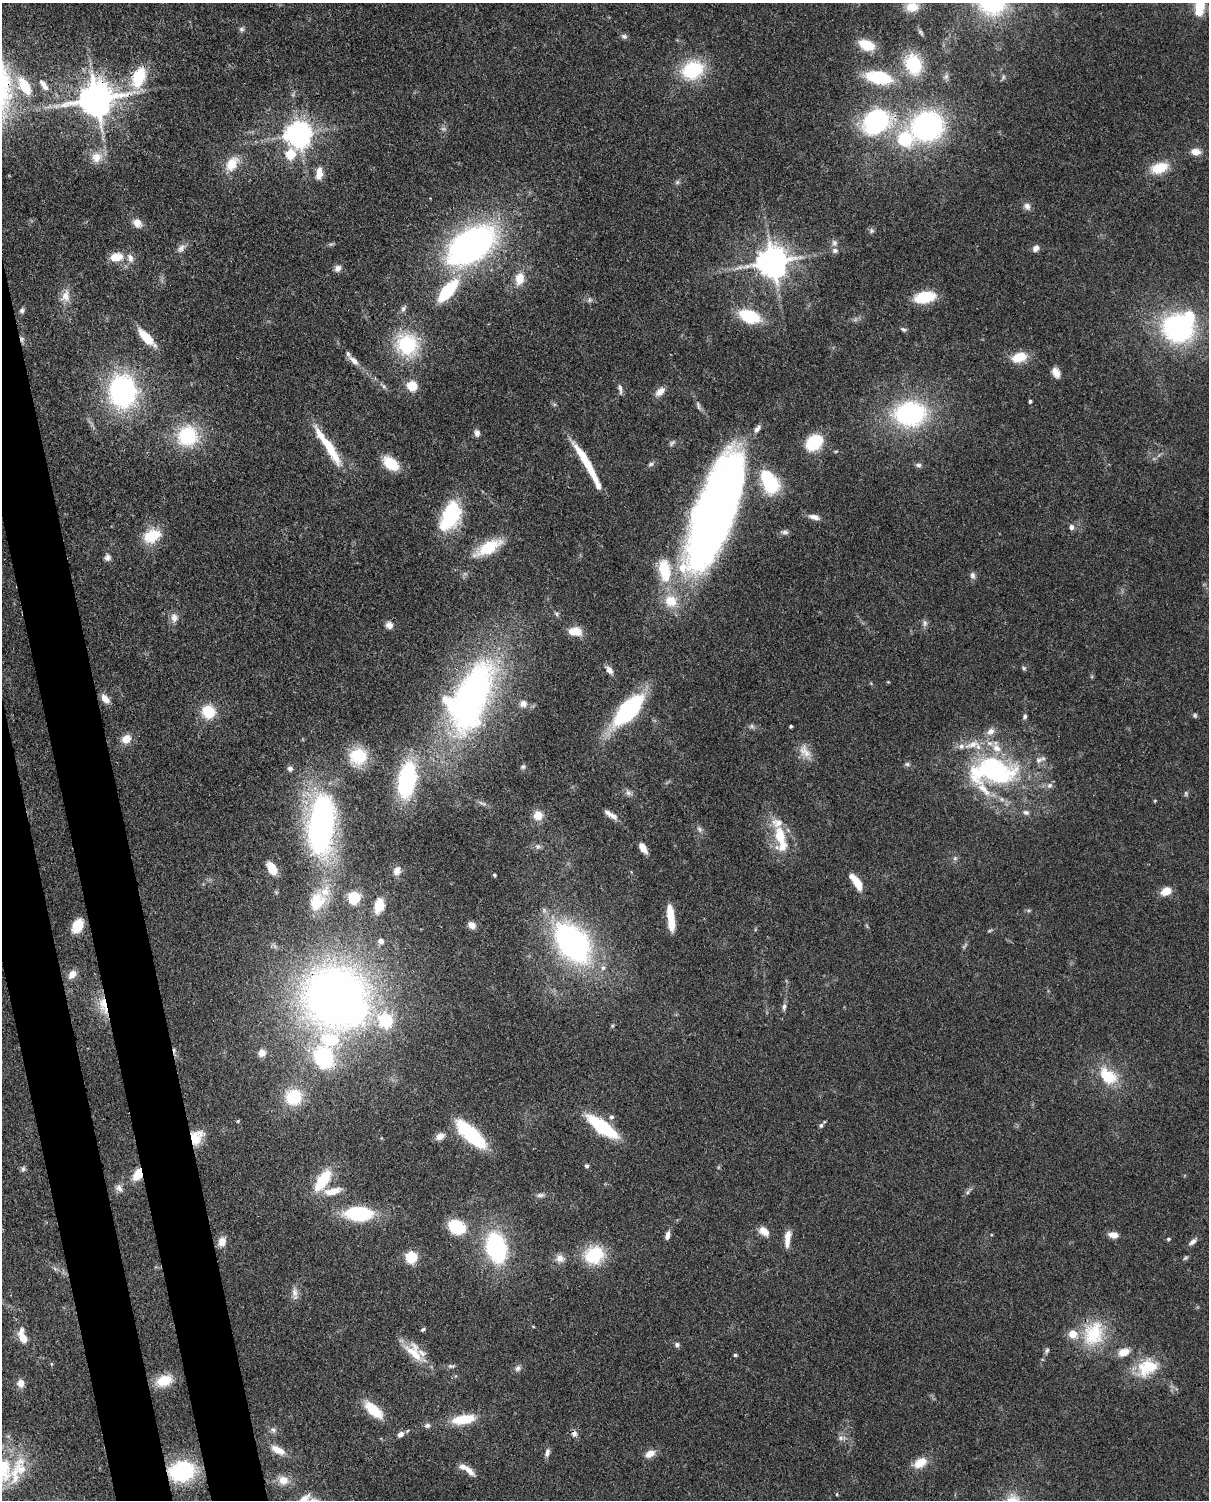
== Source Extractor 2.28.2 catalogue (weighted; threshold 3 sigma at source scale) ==
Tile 7 of 4 x 3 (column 3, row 2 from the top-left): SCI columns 2504-3710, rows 1652-3149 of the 5005 x 4918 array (HDU 1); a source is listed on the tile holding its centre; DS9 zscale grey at full resolution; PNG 1211 x 1502 px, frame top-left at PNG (2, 3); no overlay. Shown black and unused: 6% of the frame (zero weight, under 3 of 4 exposures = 7% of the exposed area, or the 3 px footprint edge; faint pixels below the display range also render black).
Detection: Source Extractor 2.28.2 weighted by HDU 2 'WHT'; one run over the whole footprint, this tile lists its part. Background 0.109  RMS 0.0041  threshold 0.0184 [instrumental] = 3 sigma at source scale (4.5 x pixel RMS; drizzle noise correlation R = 1.50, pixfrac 1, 0.05/0.05 arcsec/px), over >= 5 px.
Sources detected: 230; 3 too faint to see at this stretch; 3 inside a brighter object's white glare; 1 cosmic-ray / hot-pixel residue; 1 long thin detection or spike segment (spike, bleed or trail) — not listed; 24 inside a brighter listed object's ellipse — not listed separately; the other 198 listed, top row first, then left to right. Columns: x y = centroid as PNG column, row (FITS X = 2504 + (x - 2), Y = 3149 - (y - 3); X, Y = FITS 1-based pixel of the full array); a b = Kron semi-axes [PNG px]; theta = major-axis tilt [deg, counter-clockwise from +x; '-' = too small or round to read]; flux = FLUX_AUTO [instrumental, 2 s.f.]
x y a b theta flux
912 7 15 11 6 6.4
1199 8 13 8 81 12
242 29 7 7 - 1
921 32 9 5 -49 0.92
624 36 8 6 -25 1.1
866 45 16 10 -22 9.9
913 64 18 14 -67 22
692 70 21 17 24 27
946 76 9 6 63 1.1
139 77 26 15 68 17
879 77 21 10 -10 28
1003 77 7 5 48 0.82
44 85 18 7 -54 3.2
25 86 21 11 -58 14
96 99 11 9 17 1100
876 122 31 25 31 51
927 126 31 28 18 80
298 134 8 8 - 500
1196 152 11 8 -3 3.4
291 154 6 5 - 25
97 157 16 14 38 5.6
232 164 21 14 58 8.3
1159 168 19 11 19 10
319 173 16 8 84 4.3
677 182 6 6 - 0.8
1027 206 11 8 -55 1.9
137 223 11 9 -47 3.7
872 231 8 5 -73 0.89
834 243 9 7 -65 1.5
471 245 55 33 35 120
181 248 12 7 45 2.2
1036 248 8 6 54 2.2
835 250 8 7 - 1.5
116 257 13 9 8 7.1
130 258 13 7 -70 2.5
772 262 9 9 - 810
337 268 9 8 - 2
519 279 14 10 79 5.9
448 291 21 9 49 29
66 296 18 12 75 4.4
925 297 18 10 10 17
589 300 7 6 - 1.1
403 309 9 6 70 1.2
22 310 7 6 - 1
749 316 20 12 -19 21
1177 328 29 25 -25 71
903 329 8 5 -25 0.89
146 337 20 7 -46 12
22 339 8 6 80 1.1
407 344 21 19 -46 32
1019 357 15 10 19 9.4
354 361 17 7 -43 3.3
1056 373 12 7 -62 3.3
412 386 5 5 - 26
620 389 13 5 -82 1.4
122 391 29 23 -85 81
660 392 14 8 40 3.1
1030 401 4 3 - 0.74
698 405 13 4 -75 1.3
910 414 30 23 5 63
477 433 9 6 -79 1.8
187 436 21 20 - 28
672 443 10 5 43 1
814 443 19 14 39 15
331 449 32 12 -63 11
836 451 6 3 19 0.45
586 462 43 7 -59 17
391 463 15 10 -38 12
651 464 7 5 18 0.94
918 465 8 6 -7 1.1
768 478 16 14 -56 20
715 511 119 34 70 350
450 516 33 19 66 29
814 517 13 6 -15 2.5
1071 527 6 6 - 1.6
785 532 10 5 -5 1.2
152 536 21 14 25 12
488 547 30 12 28 17
107 557 9 7 69 1.7
665 570 35 16 -81 17
973 575 10 7 -77 1.5
556 614 7 6 - 0.83
174 617 12 10 -82 2.6
925 623 10 6 87 1.3
389 625 9 8 - 2.4
575 631 15 10 -3 6.1
1024 668 6 6 - 0.69
609 670 11 7 -57 2.3
470 698 73 35 65 170
105 699 12 7 -50 3.2
523 704 10 9 - 2.6
628 710 28 12 47 66
208 712 12 11 - 14
1195 715 6 5 - 0.73
1025 716 6 5 - 0.92
791 726 3 3 - 0.65
126 739 12 10 43 4.2
805 751 21 13 -49 4.9
358 756 18 17 - 16
907 764 7 6 - 0.87
523 767 7 5 88 0.86
290 769 7 6 - 1.3
994 770 63 37 -20 71
407 780 39 18 81 37
628 793 10 6 -45 1.5
1186 794 8 5 -76 0.77
1155 801 5 3 - 0.37
482 803 15 3 -16 1.2
1026 812 8 6 -14 1.3
538 815 10 10 - 5.2
611 815 20 6 -33 3.1
321 825 43 18 83 170
699 829 9 5 -50 1.2
780 836 24 13 -78 12
538 846 8 7 - 1.2
643 848 10 5 -60 4.8
955 858 6 5 - 0.86
272 868 10 6 -61 12
397 871 11 8 72 2.5
494 875 4 3 - 0.56
857 882 16 7 -61 7.2
1166 891 12 9 31 4.7
354 898 6 5 - 54
317 902 25 19 69 12
379 906 14 8 77 7
671 918 24 6 -84 11
472 925 9 7 -39 2.5
77 926 15 10 61 8.6
989 931 7 3 19 0.55
381 941 7 6 - 1.5
572 943 52 34 -51 94
72 974 13 9 48 3.3
335 996 66 59 42 260
103 1006 27 11 -74 8.5
784 1007 10 5 89 1.3
262 1053 8 7 - 3.2
1108 1076 19 13 -40 15
293 1097 17 16 - 17
611 1117 6 6 - 1
238 1121 5 4 - 0.49
821 1125 7 5 74 0.82
602 1127 25 9 -36 40
471 1134 25 10 -43 46
440 1136 12 8 28 2.8
196 1137 19 14 58 8.7
586 1166 5 4 - 0.87
23 1169 8 6 75 1
138 1174 10 7 63 10
323 1180 24 10 55 18
119 1188 12 8 -53 2.1
332 1191 23 9 14 6.2
967 1192 7 4 46 0.91
540 1195 11 5 6 1.4
359 1214 25 12 -2 32
457 1227 14 11 -27 20
764 1231 14 9 -38 4.1
667 1235 9 5 73 2.4
1113 1235 11 7 -8 3.1
787 1239 21 7 84 4.3
1168 1239 5 4 - 0.68
222 1241 11 9 75 3.7
1193 1242 13 6 42 1.6
496 1247 29 19 -77 48
594 1255 18 16 26 22
411 1257 6 5 - 48
560 1258 11 10 - 3.2
295 1292 15 8 -82 2.7
533 1326 5 3 - 0.33
423 1329 6 4 36 0.66
1093 1334 37 28 64 22
23 1337 13 6 -72 7.7
677 1345 6 6 - 1
1047 1350 8 5 72 0.95
1123 1352 14 9 18 4.6
414 1353 33 11 -40 9.3
735 1355 4 4 - 0.68
51 1364 6 4 -89 0.42
451 1366 11 5 -6 1.1
1147 1367 28 21 27 15
518 1368 8 7 - 1.4
164 1380 17 11 17 11
20 1383 10 9 - 2.8
373 1410 20 9 -40 13
463 1419 20 8 9 16
427 1425 8 7 - 1.2
273 1430 8 7 - 1.4
574 1433 9 8 - 1.8
400 1434 7 5 31 2.2
840 1438 7 6 - 1.3
278 1450 20 9 -27 5.2
547 1452 11 6 77 1.6
650 1454 11 8 26 3.7
920 1463 16 11 32 6.3
18 1470 57 26 39 22
469 1470 17 7 -44 3.3
181 1471 20 16 10 42
283 1480 14 12 -12 4.6
837 1494 4 3 - 0.33
Overlapping masked pixels (flux is a lower limit): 11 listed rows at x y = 139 77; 96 99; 876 122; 471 245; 22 339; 335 996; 103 1006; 196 1137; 138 1174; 574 1433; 181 1471
Isophote crosses this tile's border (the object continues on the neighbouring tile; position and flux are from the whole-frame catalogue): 3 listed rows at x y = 912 7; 1199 8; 18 1470